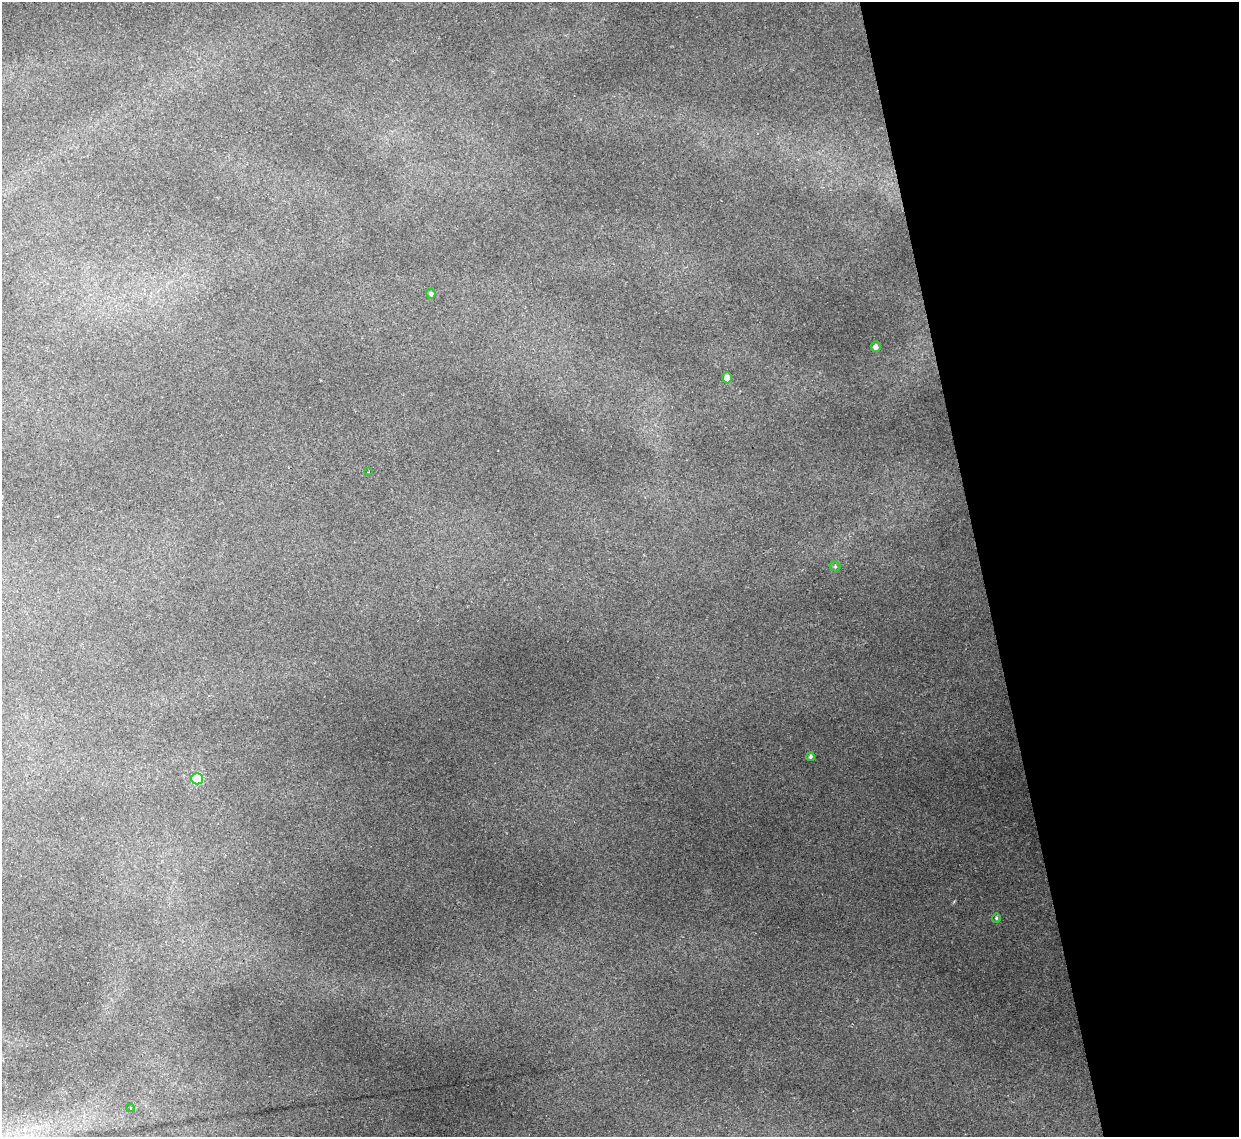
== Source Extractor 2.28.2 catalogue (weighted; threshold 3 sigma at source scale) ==
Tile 12 of 4 x 4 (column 4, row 3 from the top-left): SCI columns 3713-4949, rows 1386-2520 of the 4949 x 4930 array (HDU 1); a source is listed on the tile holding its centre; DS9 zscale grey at full resolution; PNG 1241 x 1139 px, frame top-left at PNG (2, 2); each listed source drawn as its Kron ellipse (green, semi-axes under 4 px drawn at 4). Shown black and unused: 21% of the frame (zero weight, under 2 of 3 exposures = <1% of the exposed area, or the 3 px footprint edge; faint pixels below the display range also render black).
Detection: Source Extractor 2.28.2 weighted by HDU 2 'WHT'; one run over the whole footprint, this tile lists its part. Background 0.16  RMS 0.0093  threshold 0.0417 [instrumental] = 3 sigma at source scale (4.5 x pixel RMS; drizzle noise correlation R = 1.50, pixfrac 1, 0.05/0.05 arcsec/px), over >= 5 px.
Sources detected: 9; all 9 listed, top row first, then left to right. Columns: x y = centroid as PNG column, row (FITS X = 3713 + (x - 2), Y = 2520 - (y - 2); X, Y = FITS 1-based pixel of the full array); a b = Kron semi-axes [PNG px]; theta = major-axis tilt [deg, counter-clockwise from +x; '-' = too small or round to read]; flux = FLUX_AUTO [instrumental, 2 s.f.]
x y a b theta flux
431 294 5 4 - 1.6
876 347 5 5 - 2.9
727 378 5 5 - 6.6
368 472 2 2 - 0.84
835 566 5 5 - 1.3
810 757 4 4 - 1.5
197 779 6 5 - 35
996 918 4 4 - 1.1
130 1108 4 4 - 1.1